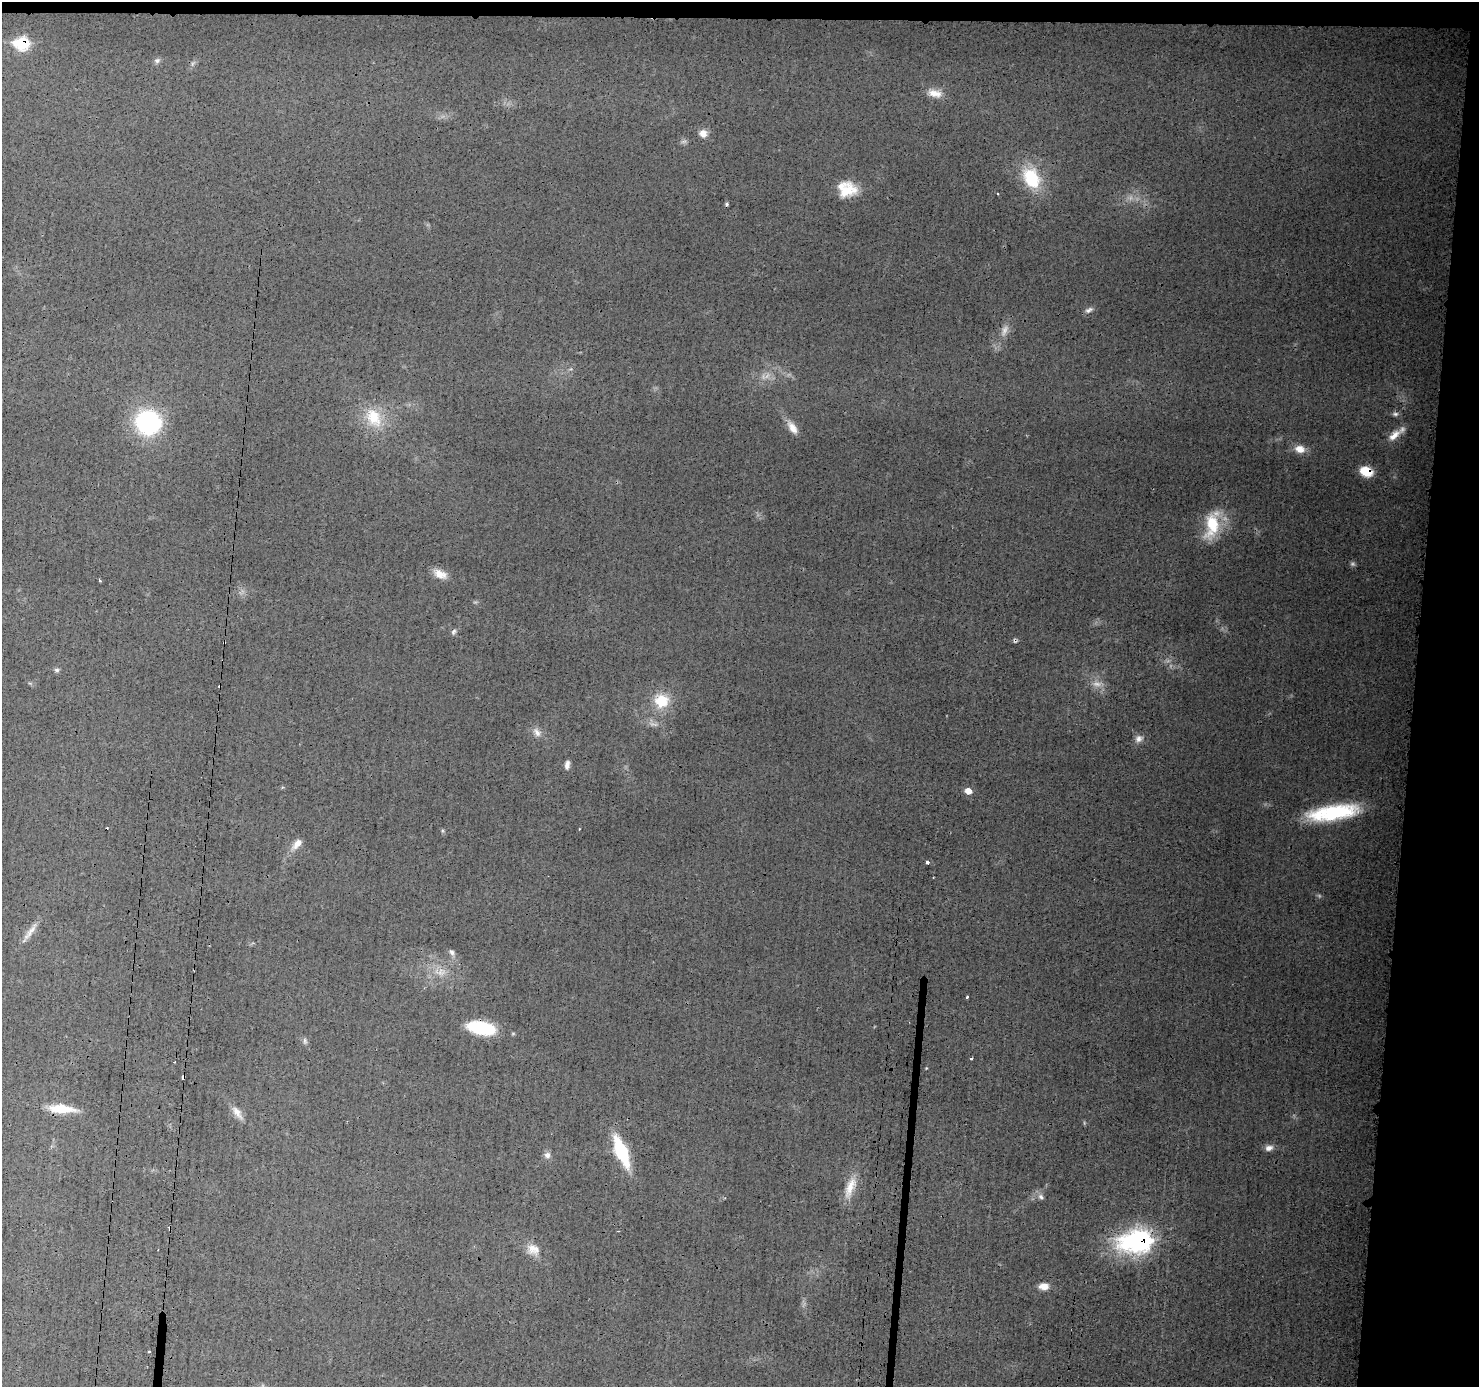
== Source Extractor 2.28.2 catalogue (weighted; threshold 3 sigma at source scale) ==
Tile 3 of 3 x 3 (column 3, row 1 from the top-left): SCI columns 2962-4438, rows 2877-4261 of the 4448 x 4462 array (HDU 1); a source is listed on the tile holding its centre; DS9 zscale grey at full resolution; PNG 1481 x 1389 px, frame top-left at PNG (2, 2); no overlay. Shown black and unused: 6% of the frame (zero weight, under 3 of 4 exposures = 1% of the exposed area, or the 3 px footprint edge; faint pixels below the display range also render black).
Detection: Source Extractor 2.28.2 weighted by HDU 2 'WHT'; one run over the whole footprint, this tile lists its part. Background 0.0142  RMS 0.0031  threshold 0.0138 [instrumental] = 3 sigma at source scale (4.5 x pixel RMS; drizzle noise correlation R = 1.50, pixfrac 1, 0.05/0.05 arcsec/px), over >= 5 px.
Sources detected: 58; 6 too faint to see at this stretch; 4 cosmic-ray / hot-pixel residue — not listed; the other 48 listed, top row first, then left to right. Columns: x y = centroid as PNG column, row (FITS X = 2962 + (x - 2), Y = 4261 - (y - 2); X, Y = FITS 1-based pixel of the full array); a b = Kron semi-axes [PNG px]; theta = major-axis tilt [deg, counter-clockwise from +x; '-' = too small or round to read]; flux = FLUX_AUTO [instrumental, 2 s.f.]
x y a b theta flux
21 43 9 7 -4 26
157 61 8 7 - 0.91
934 93 19 10 -13 3.3
703 133 10 9 - 2.2
684 142 9 4 9 0.67
1031 178 24 17 -61 15
847 189 20 16 -7 8.1
1089 310 11 6 27 1.1
1395 414 9 5 8 0.84
374 417 28 19 -64 10
148 422 22 21 - 42
792 428 18 8 -58 3.1
1394 435 21 9 41 3.6
1300 449 12 9 -12 3.3
1366 472 11 8 -25 7.9
1212 525 37 16 78 13
440 574 18 9 -25 3.2
100 581 4 3 - 0.36
453 632 8 6 58 0.76
1015 640 6 4 -87 0.56
57 670 7 6 - 0.69
661 701 16 15 - 8.7
537 732 13 8 -59 1.9
1139 739 11 9 26 1.6
567 765 10 5 81 1.4
968 791 7 6 - 2.7
1333 812 49 14 8 26
297 843 15 7 47 2.9
928 862 3 3 - 1.8
30 932 31 6 53 2.8
452 952 9 6 -57 0.99
967 997 3 2 - 0.65
481 1028 26 11 -11 19
305 1041 9 5 -85 0.76
971 1059 3 3 - 0.4
174 1062 2 2 - 0.35
183 1077 3 3 - 11
62 1109 31 9 -4 7.5
237 1112 21 8 -55 2.7
1269 1148 11 7 15 1.5
621 1151 26 9 -67 23
547 1155 9 9 - 1.3
850 1187 32 10 71 5.4
1041 1197 8 6 -46 1
1139 1241 18 11 7 100
533 1249 18 14 -21 3.8
1043 1286 10 7 -2 3
149 1351 3 2 - 0.37
Overlapping masked pixels (flux is a lower limit): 5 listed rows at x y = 21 43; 1366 472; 1015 640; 183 1077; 1139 1241